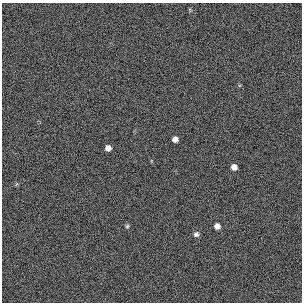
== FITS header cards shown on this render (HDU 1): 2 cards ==
NAXIS1  =                  300 / length of original image axis
NAXIS2  =                  300 / length of original image axis

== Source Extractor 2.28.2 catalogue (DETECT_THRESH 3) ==
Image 300 x 300 px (HDU 1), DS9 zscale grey, 1 PNG px = 1 image px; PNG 304 x 304 px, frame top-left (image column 1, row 300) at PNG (2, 3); no overlay
Background 384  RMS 66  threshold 198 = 3 sigma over >= 5 px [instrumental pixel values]
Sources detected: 6; all 6 listed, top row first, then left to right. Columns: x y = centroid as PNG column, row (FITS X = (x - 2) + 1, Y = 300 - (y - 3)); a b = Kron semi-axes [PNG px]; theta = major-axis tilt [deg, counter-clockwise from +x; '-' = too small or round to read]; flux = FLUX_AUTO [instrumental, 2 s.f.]
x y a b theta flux
175 139 5 5 - 22000
108 148 5 5 - 25000
234 167 5 5 - 25000
127 226 6 4 46 6300
217 226 6 6 - 25000
196 234 6 6 - 13000